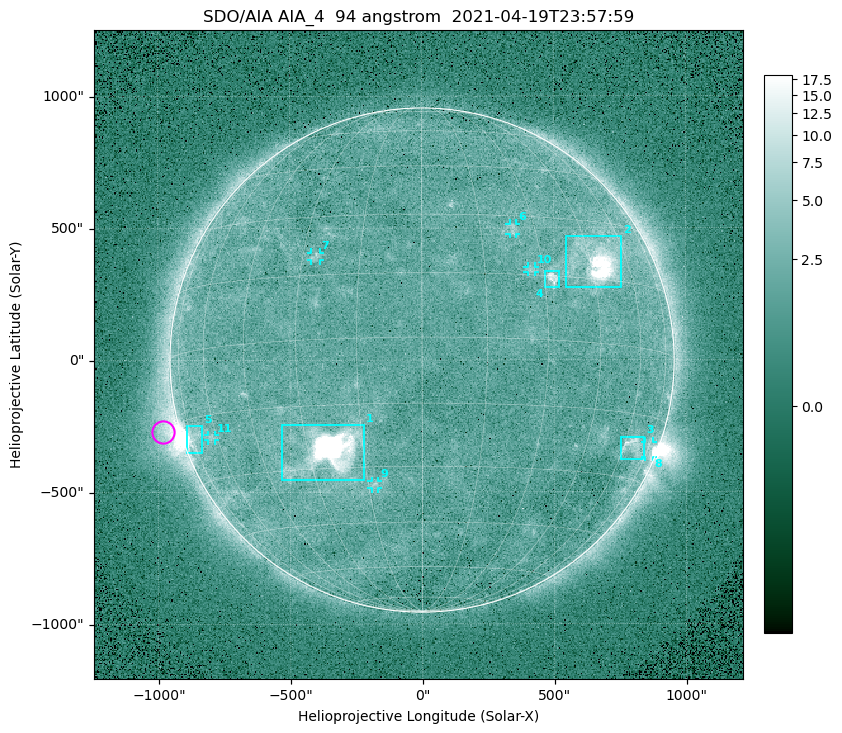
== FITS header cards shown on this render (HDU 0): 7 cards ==
TELESCOP= 'SDO/AIA '
INSTRUME= 'AIA_4   '
WAVELNTH=                   94
WAVEUNIT= 'angstrom'
DATE-OBS= '2021-04-19T23:57:59.14'
CTYPE1  = 'HPLN-TAN'
CTYPE2  = 'HPLT-TAN'

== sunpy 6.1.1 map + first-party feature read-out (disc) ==
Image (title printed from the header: SDO/AIA AIA_4  94 angstrom  2021-04-19T23:57:59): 512 x 512 px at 4.8 arcsec/px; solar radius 955 arcsec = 199 px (full disc in frame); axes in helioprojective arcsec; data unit not stated in the header (colour bar unlabelled)
Orientation: roll -0.138 deg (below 1 deg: not rotated)
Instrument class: DISC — disc imager (sunpy class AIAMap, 94 A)
Bright regions (active regions / flare kernels): reference = the median radial profile (limb darkening/brightening removed); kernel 5 px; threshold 5 sigma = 2.53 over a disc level ~1.78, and >= 1.15x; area >= 9 px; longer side >= 5 px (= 24 arcsec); searched inside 0.97 R_sun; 11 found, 11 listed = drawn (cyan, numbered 1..; 6 of them under ~33 arcsec drawn as corner ticks so the feature stays visible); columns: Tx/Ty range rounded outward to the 10 arcsec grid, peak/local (2 s.f.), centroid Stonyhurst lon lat
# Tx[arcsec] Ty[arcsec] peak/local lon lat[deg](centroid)
1 -540..-220 -460..-240 1225 -24 -26
2 540..760 270..470 49 +48 +20
3 750..840 -380..-290 4.4 +65 -22
4 460..520 270..340 6.1 +32 +14
5 -900..-830 -350..-250 6.2 -73 -19
6 330..360 470..520 2.9 +24 +26
7 -420..-380 380..410 3 -27 +20
8 840..880 -370..-310 2.8 +75 -22
9 -190..-170 -490..-450 3.1 -13 -34
10 400..430 330..360 2.8 +27 +16
11 -810..-780 -300..-280 2.7 -63 -20
Off-limb structures (1.02-1.3 R_sun): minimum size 50 px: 5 found; the strongest spans PA ~90..115 deg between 1.02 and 1.22 R_sun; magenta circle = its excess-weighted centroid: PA ~105 deg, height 1.07 R_sun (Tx ~-980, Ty ~-270 arcsec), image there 4.6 x the reference